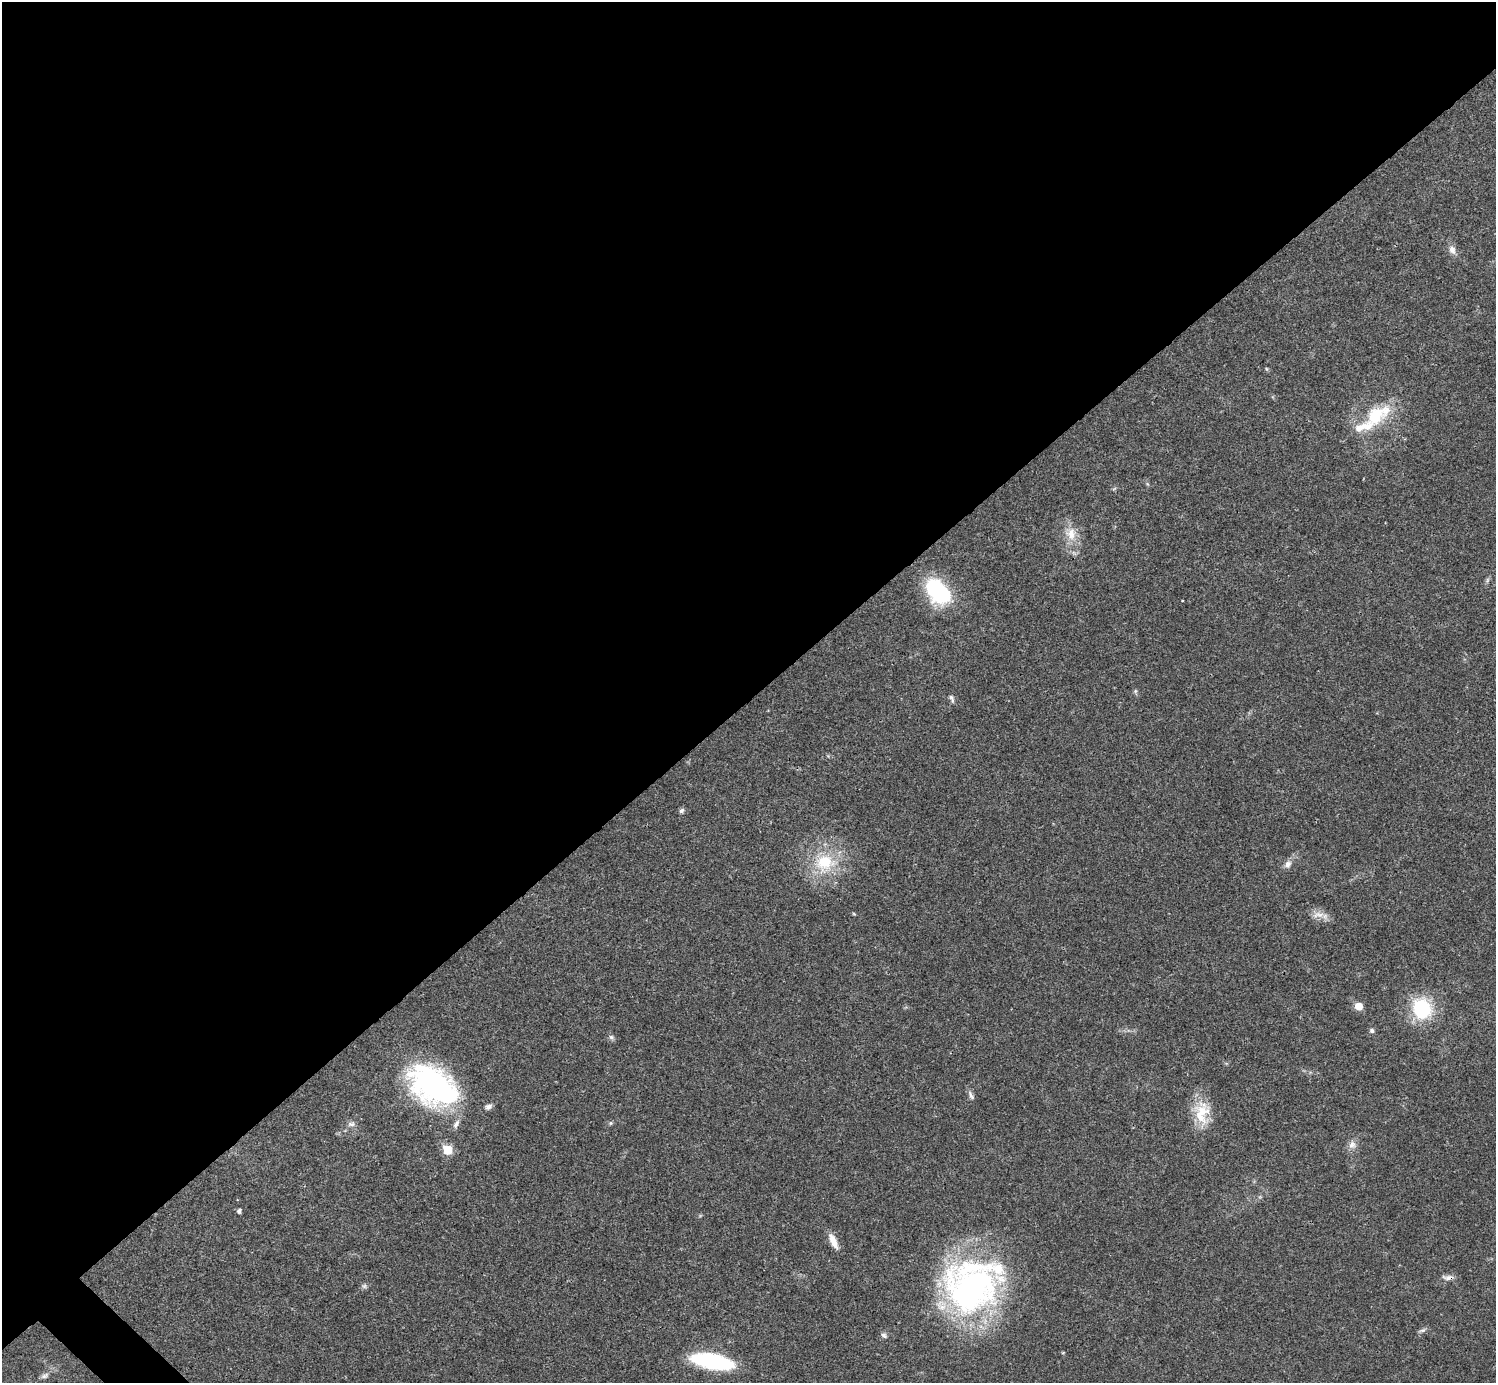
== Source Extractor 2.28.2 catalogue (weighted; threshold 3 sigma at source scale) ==
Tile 2 of 4 x 4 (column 2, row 1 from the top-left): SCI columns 1496-2989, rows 4301-5681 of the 5981 x 5981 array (HDU 1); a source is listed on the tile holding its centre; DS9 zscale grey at full resolution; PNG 1498 x 1385 px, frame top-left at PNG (2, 2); no overlay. Shown black and unused: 51% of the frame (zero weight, under 3 of 4 exposures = <1% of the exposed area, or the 3 px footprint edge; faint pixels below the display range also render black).
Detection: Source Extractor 2.28.2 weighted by HDU 2 'WHT'; one run over the whole footprint, this tile lists its part. Background 0.021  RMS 0.0022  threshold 0.01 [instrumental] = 3 sigma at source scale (4.5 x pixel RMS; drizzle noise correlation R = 1.50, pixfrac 1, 0.05/0.05 arcsec/px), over >= 5 px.
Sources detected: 39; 4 inside a brighter listed object's ellipse — not listed separately; the other 35 listed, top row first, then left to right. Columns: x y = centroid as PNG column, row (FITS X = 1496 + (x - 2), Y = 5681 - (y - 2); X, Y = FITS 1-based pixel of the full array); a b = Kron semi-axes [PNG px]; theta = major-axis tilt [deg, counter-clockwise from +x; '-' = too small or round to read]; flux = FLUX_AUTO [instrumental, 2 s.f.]
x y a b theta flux
1452 250 13 8 -72 1.4
1266 369 6 4 -23 0.29
1376 415 40 20 36 12
1071 534 21 16 -69 4.4
1487 580 7 4 88 0.42
938 592 29 18 -49 22
1135 691 6 5 - 0.38
951 697 9 6 -47 0.67
682 811 7 6 - 0.59
825 863 30 26 15 12
1288 864 12 8 59 1.3
854 914 6 3 -19 0.23
1318 915 21 8 -2 2.1
1359 1006 6 5 - 4.2
1422 1009 10 9 - 29
1372 1030 7 6 - 0.6
611 1037 8 6 -43 0.63
433 1086 51 33 -34 59
971 1095 14 6 -60 0.82
488 1107 11 7 24 0.89
1202 1112 35 20 90 7.4
611 1123 6 5 - 0.39
351 1124 11 6 6 0.91
1352 1145 13 10 81 1.6
447 1150 6 6 - 9.1
239 1211 4 4 - 0.76
833 1241 20 8 -65 2.5
1448 1277 17 7 -2 1.2
364 1286 8 6 -15 0.58
971 1290 76 55 26 74
1422 1330 10 4 18 0.58
884 1335 9 6 -47 0.69
1063 1353 5 3 - 0.21
712 1361 32 11 -11 36
45 1376 11 7 22 0.86
Overlapping masked pixels (flux is a lower limit): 1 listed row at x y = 1448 1277